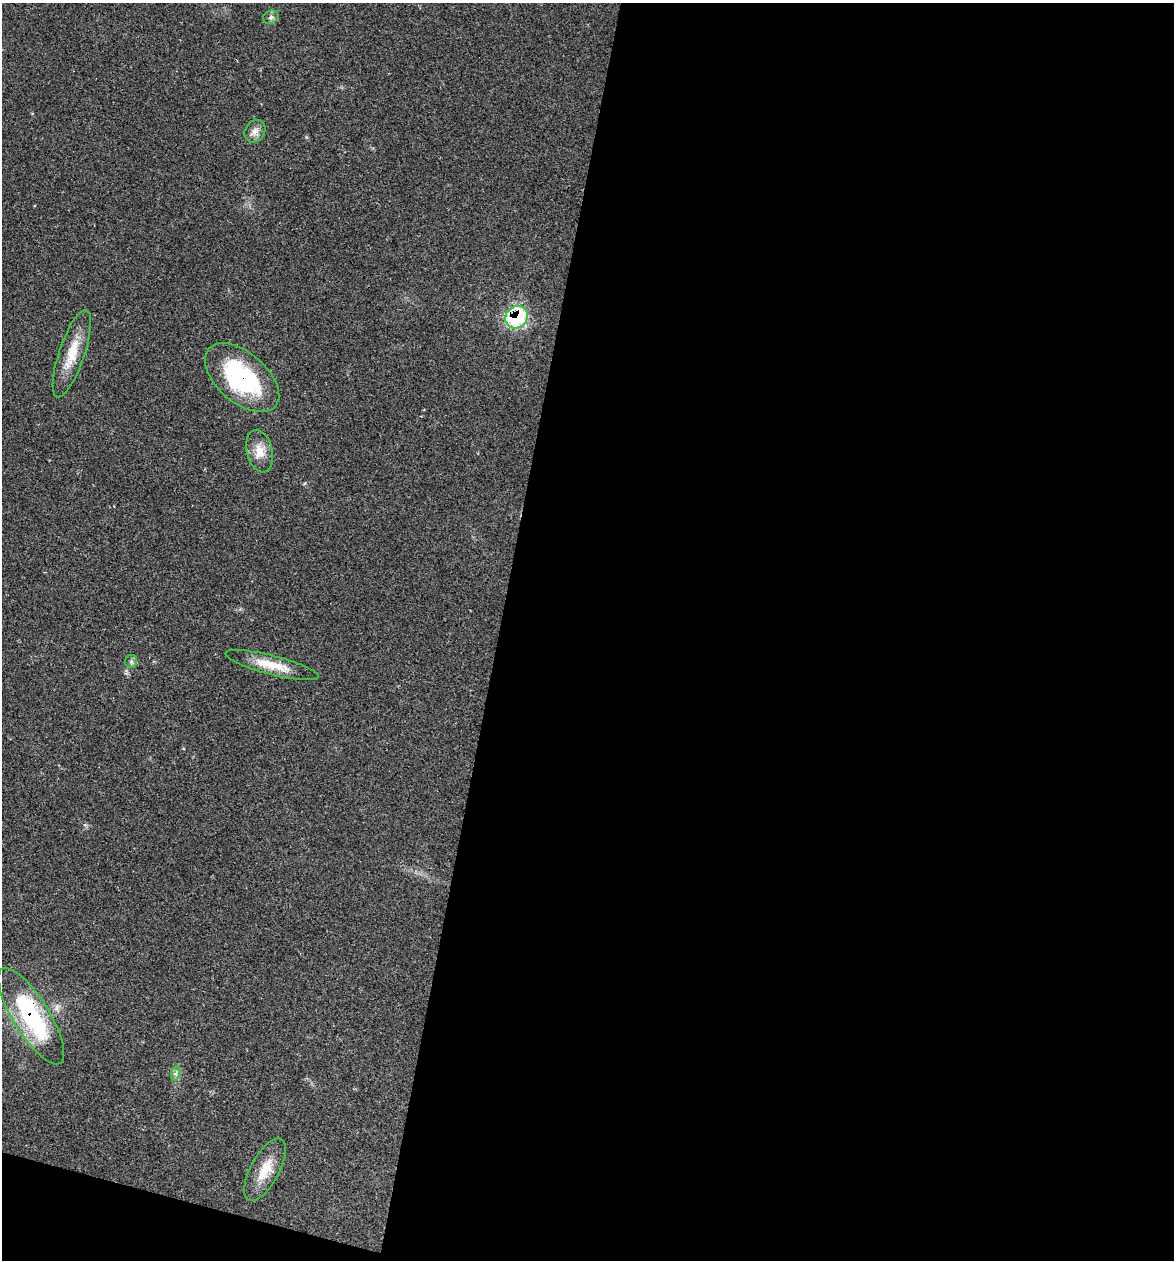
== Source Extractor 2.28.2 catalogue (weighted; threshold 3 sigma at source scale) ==
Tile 16 of 4 x 4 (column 4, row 4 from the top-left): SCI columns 3758-4929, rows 1-1258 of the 5050 x 5031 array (HDU 1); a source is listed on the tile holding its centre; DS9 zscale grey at full resolution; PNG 1176 x 1262 px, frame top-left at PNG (2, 3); each listed source drawn as its Kron ellipse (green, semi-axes under 4 px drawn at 4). Shown black and unused: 59% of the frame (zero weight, under 2 of 3 exposures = <1% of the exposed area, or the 3 px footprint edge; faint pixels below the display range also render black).
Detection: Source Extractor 2.28.2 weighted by HDU 2 'WHT'; one run over the whole footprint, this tile lists its part. Background 0.106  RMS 0.0073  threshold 0.0328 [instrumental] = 3 sigma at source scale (4.5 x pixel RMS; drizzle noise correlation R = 1.50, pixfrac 1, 0.05/0.05 arcsec/px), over >= 5 px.
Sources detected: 11; all 11 listed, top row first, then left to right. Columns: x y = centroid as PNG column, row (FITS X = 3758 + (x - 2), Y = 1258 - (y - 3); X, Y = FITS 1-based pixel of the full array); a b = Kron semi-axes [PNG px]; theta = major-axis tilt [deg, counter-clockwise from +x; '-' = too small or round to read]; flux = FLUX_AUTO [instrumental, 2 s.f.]
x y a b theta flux
271 17 8 6 28 2.2
255 131 12 10 56 4.7
517 317 12 10 46 74
72 354 46 12 71 20
242 378 44 25 -41 85
260 451 22 13 -76 11
131 661 6 6 - 1.7
272 665 48 9 -14 18
31 1016 55 18 -58 87
176 1073 7 4 71 1.8
265 1170 35 14 62 18
Overlapping masked pixels (flux is a lower limit): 3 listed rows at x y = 517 317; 242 378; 31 1016